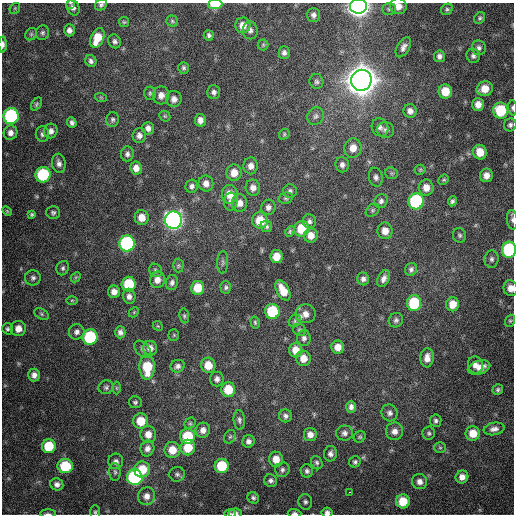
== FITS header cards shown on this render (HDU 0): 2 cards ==
NAXIS1  =                  512 / Axis length
NAXIS2  =                  512 / Axis length

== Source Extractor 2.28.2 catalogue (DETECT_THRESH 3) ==
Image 512 x 512 px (HDU 0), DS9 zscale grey, 1 PNG px = 1 image px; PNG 516 x 516 px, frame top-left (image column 1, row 512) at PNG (2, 3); each listed source drawn as its Kron ellipse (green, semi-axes under 4 px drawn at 4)
Background 332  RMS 19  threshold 55.6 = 3 sigma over >= 5 px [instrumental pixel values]
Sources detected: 214; all 214 listed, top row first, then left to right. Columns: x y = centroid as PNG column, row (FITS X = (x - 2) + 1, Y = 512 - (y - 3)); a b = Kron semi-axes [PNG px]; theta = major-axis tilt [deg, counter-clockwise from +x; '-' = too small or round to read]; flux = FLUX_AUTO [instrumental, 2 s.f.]
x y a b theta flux
70 3 3 2 - 2.4e+03
215 4 7 4 3 3.5e+04
101 5 6 5 - 2.8e+03
358 6 8 7 - 1.0e+06
398 6 8 8 - 1.0e+04
73 7 8 6 -66 4.4e+03
15 8 6 4 47 1.7e+03
389 9 7 5 -2 2.8e+03
447 9 6 5 - 2.4e+03
313 15 7 6 - 4.9e+03
480 18 6 5 - 2.3e+03
172 21 5 5 - 1.9e+03
124 22 5 5 - 1.6e+03
243 25 8 7 - 1.2e+04
69 30 6 5 - 5.1e+03
250 30 9 7 -89 4.6e+03
43 33 7 6 - 3.0e+03
31 34 6 5 - 2.4e+03
209 35 5 5 - 3.0e+03
97 38 10 6 67 2.4e+04
115 41 7 6 - 3.6e+03
3 45 8 3 89 5.4e+03
263 45 5 5 - 1.7e+03
403 47 11 6 58 5.9e+03
479 48 7 7 - 4.0e+03
284 53 6 5 - 4.3e+03
439 56 6 5 - 4.4e+03
473 56 7 6 - 3.8e+03
91 61 6 5 - 3.7e+03
183 68 6 5 - 2.6e+03
361 80 10 10 - 3.0e+06
316 81 7 7 - 3.3e+03
485 89 8 7 - 1.7e+04
445 91 7 6 - 2.2e+04
214 92 7 6 - 4.1e+03
150 93 6 6 - 2.4e+03
161 95 9 8 - 8.0e+03
101 98 6 4 -19 1.3e+03
174 99 8 7 - 7.0e+03
36 104 7 5 55 2.1e+03
478 104 6 6 - 9.6e+03
512 108 7 4 -87 2.5e+03
501 110 8 7 - 5.9e+04
410 111 7 6 - 6.6e+03
11 116 8 7 - 1.7e+05
165 116 6 5 - 1.6e+03
316 116 9 8 - 4.4e+03
113 120 7 6 - 3.0e+03
200 120 6 5 - 7.3e+03
72 123 5 4 - 3.7e+03
510 125 6 6 - 3.3e+03
380 127 9 8 - 4.6e+03
148 128 6 6 - 5.9e+03
385 130 9 8 - 4.4e+03
51 131 7 6 - 5.8e+03
10 133 7 7 - 6.9e+03
42 134 8 6 -80 4.1e+03
284 134 6 4 49 1.8e+03
139 135 7 6 - 6.2e+03
353 148 10 8 72 1.3e+04
480 152 7 6 - 1.8e+04
127 154 7 6 - 4.0e+03
59 163 9 6 -79 5.6e+03
342 165 7 6 - 4.8e+03
251 166 8 7 - 7.6e+03
136 168 6 6 - 9.2e+03
420 170 5 5 - 1.6e+03
234 173 8 7 - 1.3e+04
392 173 6 5 - 2.5e+03
43 175 7 7 - 9.6e+04
486 175 7 6 - 8.8e+03
376 177 9 7 -78 4.4e+03
444 180 5 4 - 1.8e+03
206 183 8 7 - 8.0e+03
192 186 6 6 - 3.9e+03
253 188 8 7 - 7.2e+03
426 188 8 7 - 1.1e+04
290 191 7 6 - 3.2e+03
230 194 9 8 - 1.7e+04
286 198 7 5 13 2.4e+03
381 201 7 6 - 3.9e+03
416 201 8 7 - 1.5e+05
452 201 5 4 - 2.9e+03
231 202 9 6 84 4.6e+03
240 203 9 7 87 8.5e+03
268 207 8 7 - 4.8e+03
372 210 8 5 42 2.3e+03
7 211 6 3 -45 1.3e+03
53 212 7 6 - 2.8e+03
32 214 4 3 - 1.9e+03
142 218 7 7 - 1.3e+04
174 220 9 8 - 6.2e+05
512 220 10 5 -84 3.5e+03
260 221 8 8 - 2.7e+04
309 221 7 6 - 3.7e+03
266 226 6 5 - 3.2e+03
302 229 8 7 - 3.5e+04
290 231 5 4 - 1.9e+03
385 231 8 7 - 1.1e+04
311 235 7 7 - 1.1e+04
460 235 7 6 - 3.0e+03
127 243 8 7 - 2.0e+05
509 250 8 7 - 1.3e+05
276 256 6 6 - 1.6e+04
492 259 9 7 80 4.0e+03
223 262 11 5 88 3.4e+03
178 266 7 5 89 2.1e+03
63 268 7 6 - 2.9e+03
411 269 6 6 - 3.4e+03
155 270 7 6 - 2.7e+03
76 277 6 4 43 1.6e+03
33 278 8 7 - 4.0e+03
363 279 6 6 - 4.4e+03
384 279 9 5 63 5.7e+03
157 280 8 7 - 9.5e+03
172 282 7 6 - 4.1e+03
129 284 7 7 - 5.5e+04
226 287 6 5 - 2.6e+03
198 288 7 6 - 2.6e+04
511 288 8 7 - 1.0e+04
283 290 11 6 -61 2.1e+04
114 292 6 6 - 8.2e+03
129 296 7 6 - 5.7e+03
72 300 6 4 0 1.5e+03
414 303 8 7 - 6.6e+04
453 304 7 6 - 1.6e+04
272 311 7 7 - 6.7e+04
134 312 6 4 47 1.6e+03
42 314 7 5 -28 2.3e+03
305 314 10 9 - 9.9e+03
184 316 7 5 -82 2.1e+03
396 320 7 7 - 3.4e+03
295 321 7 5 49 3.0e+03
510 321 6 5 - 2.0e+03
255 322 6 4 -74 2.0e+03
158 326 5 4 - 1.3e+03
8 329 5 5 - 2.6e+03
18 329 7 7 - 1.1e+04
300 330 7 5 -31 2.3e+03
77 332 8 7 - 5.0e+03
120 332 6 5 - 4.2e+03
174 335 5 5 - 1.5e+03
90 337 8 7 - 1.0e+05
304 338 8 7 - 4.6e+03
338 347 6 6 - 1.1e+04
150 348 7 7 - 7.6e+03
143 349 10 6 -48 3.8e+03
296 350 7 6 - 1.3e+04
303 358 7 7 - 1.2e+04
427 358 9 6 85 9.4e+03
208 365 7 7 - 1.8e+04
475 365 8 7 - 7.7e+03
178 366 7 6 - 4.5e+03
147 367 12 8 -90 4.4e+04
479 368 11 7 15 1.2e+04
34 375 6 6 - 6.4e+03
217 379 7 6 - 5.0e+03
106 387 7 7 - 3.0e+03
116 388 6 4 -89 1.6e+03
228 389 7 7 - 2.9e+04
498 390 5 5 - 2.6e+03
135 402 6 6 - 2.6e+03
351 407 6 5 - 5.1e+03
390 413 8 8 - 5.1e+03
285 416 6 6 - 4.0e+03
239 420 10 5 -84 3.6e+03
141 421 7 7 - 2.6e+04
436 421 6 5 - 3.2e+03
190 423 6 5 - 2.0e+03
494 429 10 6 11 5.9e+03
203 430 7 7 - 7.3e+03
394 431 9 8 - 8.6e+03
344 433 8 7 - 4.8e+03
429 433 6 6 - 2.7e+03
473 433 7 7 - 1.8e+04
148 434 8 7 - 1.1e+04
310 434 6 6 - 8.8e+03
188 436 7 7 - 4.8e+04
230 437 7 5 66 2.3e+03
360 437 6 5 - 2.1e+03
248 441 6 6 - 4.6e+03
49 446 7 7 - 3.9e+04
147 448 8 7 - 6.6e+03
188 448 8 7 - 3.0e+04
440 448 6 5 - 2.2e+03
172 450 8 8 - 1.9e+04
330 454 8 6 81 4.7e+03
276 459 7 7 - 1.4e+04
116 461 8 7 - 4.7e+03
355 462 6 5 - 2.7e+03
317 463 7 5 -64 2.9e+03
65 466 7 7 - 5.1e+04
222 466 7 7 - 4.9e+04
142 469 8 8 - 3.0e+04
282 470 7 7 - 3.7e+03
307 471 7 6 - 3.7e+03
115 472 9 5 -88 3.0e+03
177 474 8 7 - 3.4e+03
135 477 8 7 - 1.9e+05
462 477 6 6 - 8.2e+03
271 481 6 6 - 3.9e+03
419 482 8 7 - 6.5e+03
57 484 6 6 - 5.3e+03
350 492 3 2 - 1.5e+04
146 496 9 8 - 8.6e+03
253 498 6 5 - 3.0e+03
403 501 7 7 - 2.6e+04
305 502 8 7 - 3.4e+03
95 512 7 5 -90 2.2e+03
235 513 7 4 4 3.9e+03
295 513 7 3 -1 3.3e+03
327 513 5 5 - 4.9e+03
48 514 8 2 -1 2.4e+03
230 514 6 4 0 1.7e+03
At the frame edge (FLAGS 8, measured only in part): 16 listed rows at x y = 70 3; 215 4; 101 5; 358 6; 398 6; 3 45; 512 108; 512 220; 509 250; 511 288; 95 512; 235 513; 295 513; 327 513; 48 514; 230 514